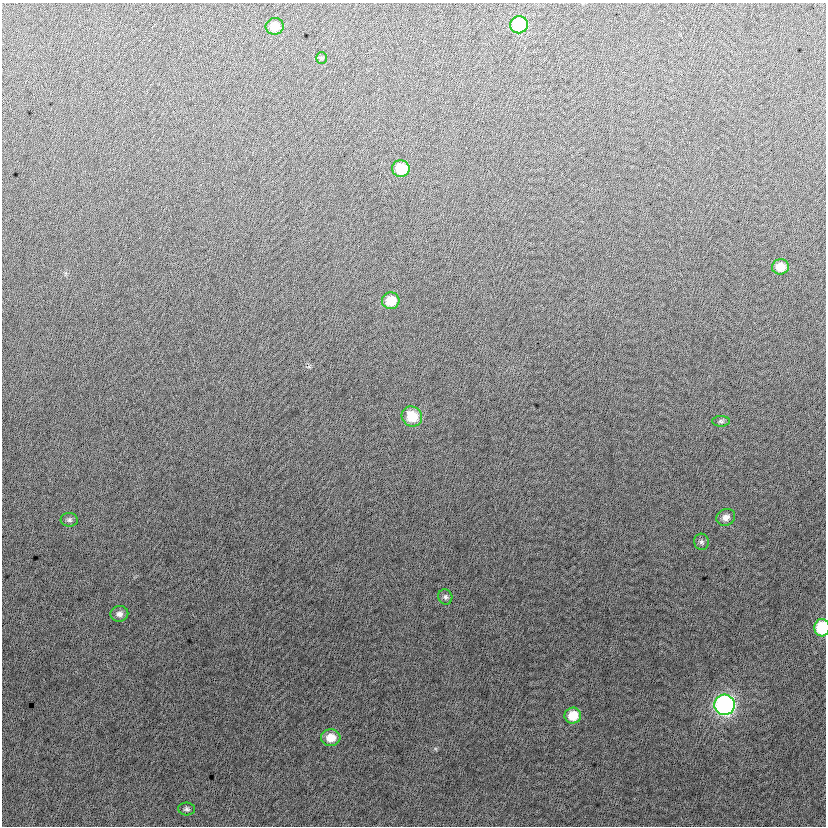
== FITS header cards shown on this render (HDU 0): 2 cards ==
NAXIS1  =                  824
NAXIS2  =                  824

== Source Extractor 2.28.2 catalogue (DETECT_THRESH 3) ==
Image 824 x 824 px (HDU 0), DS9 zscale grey, 1 PNG px = 1 image px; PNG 828 x 828 px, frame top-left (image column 1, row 824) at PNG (2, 3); each listed source drawn as its Kron ellipse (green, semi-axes under 4 px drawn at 4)
Background -0.0577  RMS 13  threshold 37.9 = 3 sigma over >= 5 px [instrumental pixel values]
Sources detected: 18; all 18 listed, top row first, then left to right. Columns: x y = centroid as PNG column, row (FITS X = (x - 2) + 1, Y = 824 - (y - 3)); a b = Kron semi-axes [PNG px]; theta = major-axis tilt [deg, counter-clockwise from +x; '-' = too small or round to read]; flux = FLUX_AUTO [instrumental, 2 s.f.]
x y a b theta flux
519 25 9 8 - 59000
275 26 9 8 - 12000
321 58 6 5 - 1400
401 169 9 8 - 26000
780 267 8 7 - 13000
391 301 8 8 - 19000
412 416 10 9 - 23000
721 421 8 5 -1 1800
726 517 9 8 - 5300
69 520 8 7 - 2400
701 542 8 7 - 2500
445 597 8 7 - 2400
119 614 9 7 10 4000
822 628 9 7 86 43000
725 705 10 10 - 270000
573 716 8 8 - 19000
331 738 9 8 - 13000
187 809 8 6 -5 2200
At the frame edge (FLAGS 8, measured only in part): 1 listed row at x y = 822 628